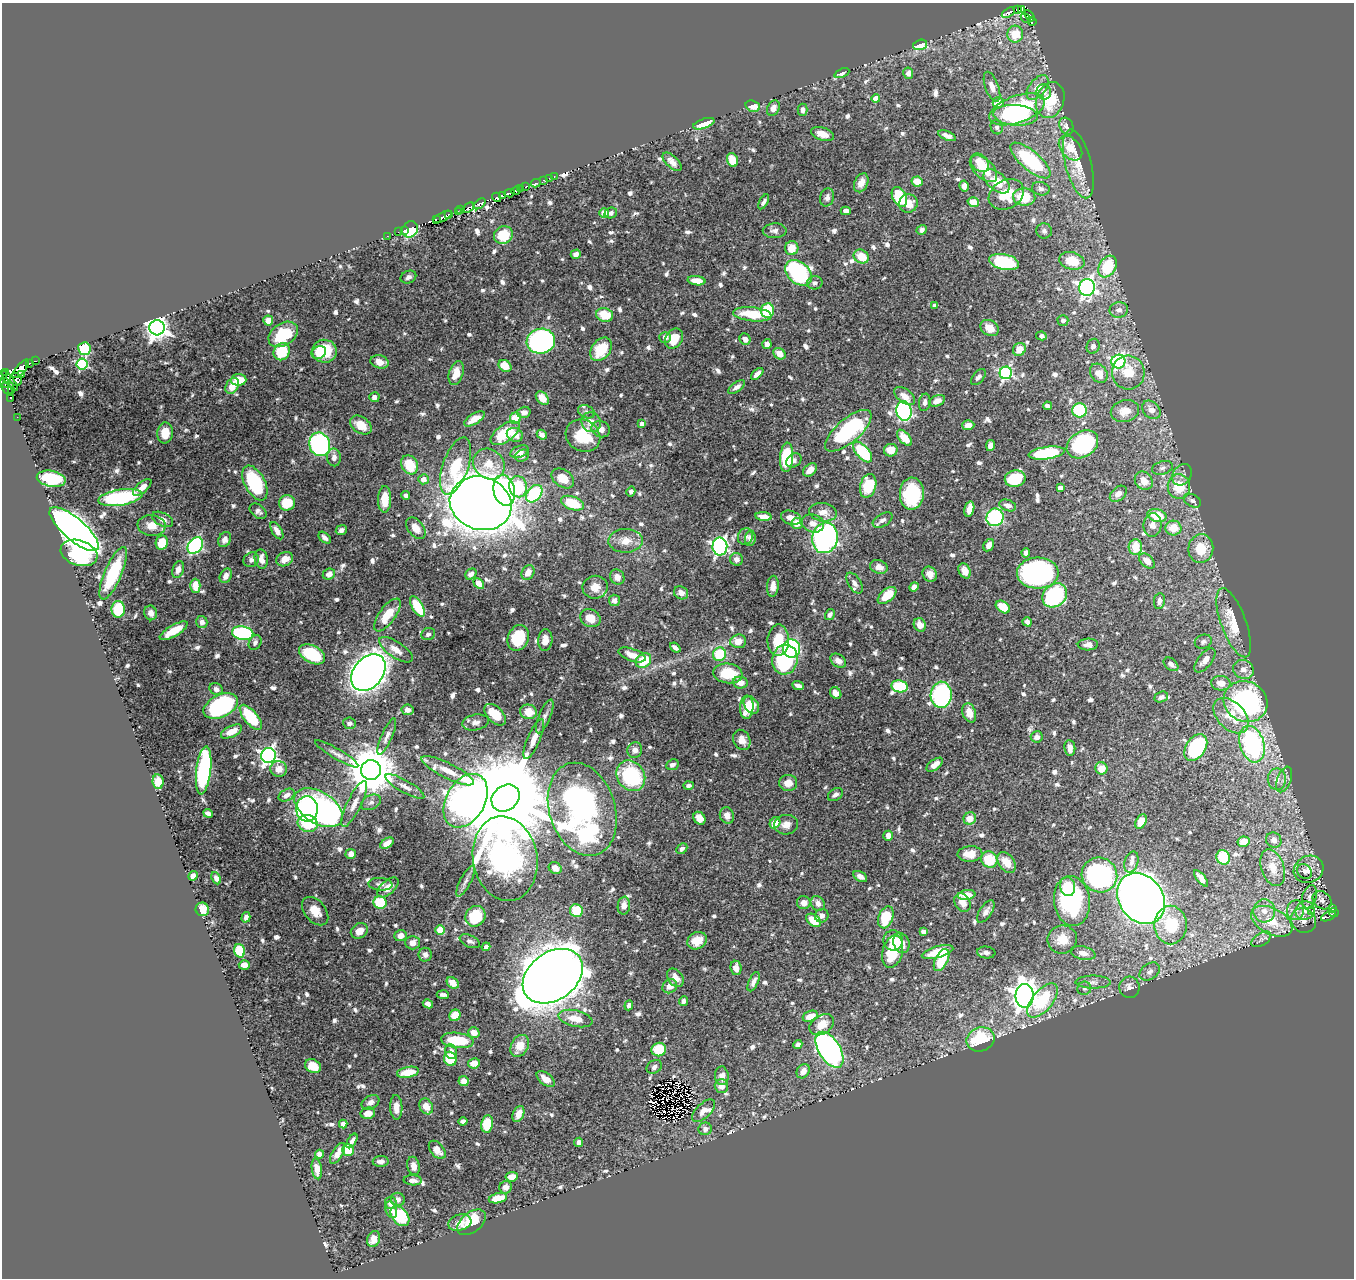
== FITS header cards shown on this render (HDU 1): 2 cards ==
NAXIS1  =                 1352
NAXIS2  =                 1276

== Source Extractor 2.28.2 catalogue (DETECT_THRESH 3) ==
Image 1352 x 1276 px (HDU 1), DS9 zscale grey, 1 PNG px = 1 image px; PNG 1356 x 1280 px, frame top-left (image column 1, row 1276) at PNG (2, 3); each listed source drawn as its Kron ellipse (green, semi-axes under 4 px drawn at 4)
Background 0.506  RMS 0.0083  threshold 0.0249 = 3 sigma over >= 5 px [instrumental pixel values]
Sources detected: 868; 8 with non-positive FLUX_AUTO (blend fragments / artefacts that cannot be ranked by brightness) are neither listed nor drawn; of the other 860, the 500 brightest by FLUX_AUTO listed and drawn (360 fainter detections omitted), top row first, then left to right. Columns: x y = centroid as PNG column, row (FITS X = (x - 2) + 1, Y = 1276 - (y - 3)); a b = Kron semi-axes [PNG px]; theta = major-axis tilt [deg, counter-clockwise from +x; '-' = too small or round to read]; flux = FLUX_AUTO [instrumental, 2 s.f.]
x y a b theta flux
1017 9 2 2 - 12
1021 9 4 2 - 54
1008 13 7 3 32 52
1029 16 6 3 -57 28
1026 18 6 3 -44 19
1032 22 4 3 - 3.1
1015 34 8 7 - 13
920 45 7 5 16 13
842 73 8 4 24 2.5
908 73 6 5 - 2.6
992 87 15 6 -69 4.6
1038 87 14 8 51 7.3
1044 92 7 7 - 3.4
876 98 4 4 - 8
1050 100 18 14 71 23
998 103 5 5 - 7
753 106 7 5 -19 6.7
773 108 8 6 64 3.8
1017 109 29 13 19 70
803 110 6 5 - 2.6
1015 115 22 10 -4 56
704 124 11 4 19 13
1066 126 9 6 -64 2.6
997 127 7 6 - 1.9
822 134 12 6 -17 6
947 136 9 4 -23 2.6
1071 148 14 9 -48 13
732 160 7 5 -73 11
1030 161 25 9 -40 52
672 162 12 5 -44 3.4
980 163 10 7 -45 7.7
1078 164 35 13 -76 14
983 169 16 9 -44 13
554 176 3 2 - 8.2
549 178 2 2 - 2.9
544 180 3 3 - 16
997 181 15 9 -40 11
917 182 5 5 - 9.4
536 183 5 3 - 49
861 183 10 6 66 5.9
526 186 3 2 - 28
964 186 5 4 - 3.7
521 189 4 3 - 110
1041 189 9 6 -13 2.4
516 191 5 4 - 190
509 193 5 3 - 120
1006 194 18 14 30 18
502 196 4 2 - 33
496 197 5 4 - 20
827 197 9 7 73 2.4
899 197 10 7 -63 28
1024 197 11 8 -4 19
764 202 8 4 60 2
973 202 6 4 -16 7.8
908 203 9 9 - 8
480 204 7 4 39 72
468 208 7 3 38 110
461 210 3 2 - 14
846 211 5 4 - 2.8
458 212 3 2 - 25
604 213 5 4 - 6.9
611 213 6 5 - 2.1
449 214 3 3 - 93
443 217 10 3 28 330
436 220 4 2 - 48
410 229 9 7 54 30
404 230 3 2 - 7.3
922 230 5 4 - 1.9
775 231 12 7 1 2.7
1044 231 8 7 - 2
398 232 2 2 - 2.3
503 235 9 8 - 15
387 236 2 2 - 4.5
792 248 7 6 - 9.1
576 254 5 4 - 2.8
861 256 8 6 -33 12
1072 261 13 8 -15 17
1004 262 15 8 -12 41
1108 266 11 8 60 27
798 273 15 11 -42 81
408 277 8 6 25 2.1
697 281 9 4 -5 6
815 283 8 6 10 1.9
1087 287 8 8 - 200
935 306 4 4 - 2.3
767 310 7 6 - 24
1119 310 9 7 10 3
752 314 19 7 -6 18
605 315 8 6 -13 14
268 320 5 5 - 4.1
1063 320 5 5 - 2
157 328 8 7 - 430
990 328 10 7 -30 6.9
283 334 16 11 33 26
1041 336 5 4 - 2.5
665 337 6 5 - 2.1
674 339 11 8 57 13
745 339 6 5 - 3.2
541 341 14 12 9 160
767 344 5 4 - 2.7
1093 346 7 6 - 2.3
84 349 6 6 - 23
601 349 13 9 52 20
1019 349 7 6 - 8.2
324 351 12 11 - 20
282 352 9 7 60 21
319 352 7 6 - 5.4
779 354 6 5 - 6.8
35 361 3 2 - 16
380 362 9 6 -15 5.8
1118 362 7 6 - 86
29 363 3 2 - 14
82 364 5 5 - 63
505 366 7 5 -37 8.6
21 369 11 4 49 110
6 373 4 2 - 49
456 373 12 7 73 8.6
1006 373 6 6 - 100
1099 373 10 8 -55 6.2
1128 373 17 16 - 12
757 374 7 4 43 3.6
2 375 4 2 - 35
22 375 3 3 - 13
978 377 9 5 50 2.1
16 379 7 5 -61 120
9 380 12 4 -54 27
238 380 8 6 3 10
5 383 5 3 - 15
232 386 8 6 61 8.9
737 387 10 4 37 2.4
7 389 7 3 -51 36
12 390 3 3 - 65
905 396 12 7 -38 5.1
374 397 5 5 - 2.6
11 398 3 2 - 15
542 398 8 5 -48 7.5
937 401 8 5 23 4.3
925 402 9 5 79 2.4
1048 406 4 4 - 2.6
1079 410 7 7 - 30
1151 410 10 8 -45 4.7
904 411 10 7 -79 130
1125 411 14 10 13 7.3
524 412 7 5 16 3.5
586 412 9 6 -23 1.9
17 417 2 2 - 2.6
515 418 6 5 - 13
474 419 12 5 31 6.1
591 422 10 9 - 6
642 424 4 4 - 3
361 425 12 8 -34 9.6
968 425 6 5 - 4.5
601 429 9 7 -22 4.4
848 431 29 11 40 63
165 433 10 7 83 10
505 433 16 8 35 24
515 435 8 6 -24 4.9
542 435 5 4 - 3
583 436 18 15 -31 23
904 438 10 5 -48 7.8
320 444 12 10 -70 150
1082 444 17 12 34 59
990 446 5 4 - 5.1
891 450 7 6 - 7.7
519 452 9 5 21 4.9
863 452 12 6 -49 37
1047 453 18 6 8 40
522 456 7 6 - 2.2
334 457 9 7 -89 3.2
786 457 15 6 86 33
794 460 8 6 38 2
489 464 17 14 -40 11
410 465 10 8 -62 16
456 466 30 12 71 32
1162 468 11 6 16 2.3
810 470 8 5 41 5.2
1182 475 11 9 57 3.1
563 478 12 8 -35 9.8
51 479 14 8 -11 32
424 479 5 5 - 4.8
1015 479 10 8 12 21
1144 481 10 8 -50 6.7
255 483 19 10 -62 47
868 486 12 8 75 23
142 487 11 5 41 5.1
518 487 11 9 -76 28
1179 487 12 11 - 16
1060 488 4 4 - 5.1
504 490 15 10 -76 87
631 491 5 4 - 2.2
534 494 10 6 51 46
912 494 16 12 87 44
1118 494 10 6 41 3.5
406 495 4 4 - 2.3
120 498 22 8 9 66
385 499 13 6 88 10
1192 501 9 6 -28 2
287 503 8 7 - 13
481 503 31 26 -19 1500
572 503 12 6 -20 22
1008 505 8 5 -19 3.4
969 509 8 4 76 5.7
258 511 9 6 -38 2.1
823 512 14 9 -8 6.2
1157 515 10 6 -14 17
763 517 8 4 -7 4.9
995 517 9 8 - 71
791 518 10 6 -19 5
163 519 11 6 -26 3.8
883 520 11 6 32 2.7
797 523 6 5 - 7.9
813 523 11 9 -18 4.3
152 525 14 10 -7 7.4
1152 525 12 9 83 4.1
416 528 12 7 -51 5.2
1173 528 8 7 - 9.5
74 529 31 11 -41 720
341 530 6 5 - 2.4
277 531 10 5 -58 3.4
745 537 8 7 - 2.4
325 538 7 4 -43 2.2
750 538 8 5 83 2.5
825 538 15 12 78 140
225 540 8 6 65 2.7
626 541 17 12 1 7.5
162 543 7 6 - 15
989 545 6 5 - 4.1
195 546 9 6 51 100
720 546 9 7 -88 180
1135 547 7 6 - 11
1201 549 14 12 83 14
79 553 19 12 -18 53
1026 553 5 4 - 2.3
261 559 9 6 -79 4.4
285 559 9 7 25 6.6
736 559 6 6 - 3.1
251 560 8 7 - 2.1
1147 561 9 6 -43 5.4
879 567 9 6 -20 4.3
178 569 9 5 71 3.1
965 571 8 5 -63 4.1
528 572 8 6 57 5.2
113 573 28 8 67 39
1038 573 21 15 1 140
329 574 6 5 - 3.3
471 574 6 5 - 2.8
930 574 8 7 - 3.9
226 576 8 5 62 3.6
617 577 8 7 - 4
855 583 11 6 -59 2.4
479 584 6 4 -43 6
195 586 7 5 90 9.5
773 586 10 6 85 4
595 587 12 11 - 6.2
914 587 5 4 - 2.6
681 593 7 6 - 3.4
887 595 11 6 40 14
1055 595 13 11 41 73
614 600 6 5 - 2.5
1159 601 8 5 82 2.3
417 606 11 5 -60 24
1003 607 8 5 -34 14
118 609 8 6 88 19
151 613 7 6 - 3.2
830 614 6 4 57 2.1
387 615 19 8 54 13
590 618 10 8 -28 8.1
202 622 6 5 - 2.8
1027 622 5 4 - 2.3
1234 623 36 12 -70 19
920 625 7 6 - 4.6
174 631 16 5 30 11
243 633 11 6 -10 73
428 634 7 6 - 2
518 638 13 10 69 27
545 640 11 7 87 5.8
778 640 16 11 89 13
738 641 8 6 6 6.5
255 642 8 6 61 1.9
1203 642 9 7 23 2
1088 644 10 6 3 2.8
675 647 6 3 -39 2.1
792 648 9 8 - 100
396 650 19 8 -34 6.3
312 654 14 8 -28 33
719 654 7 6 - 20
632 655 14 6 -19 6
785 660 15 12 81 53
1205 660 14 7 51 5.2
644 661 8 6 43 17
838 661 8 6 -35 3.1
1171 664 8 5 -39 2.2
1243 669 10 9 - 4.6
368 673 20 14 51 610
728 673 15 10 -7 18
740 683 7 6 - 4.7
1221 683 9 7 -3 6.3
798 686 6 4 -22 2.6
899 686 8 6 -11 28
216 689 7 5 -30 2.5
836 693 6 5 - 4.3
941 695 13 10 87 78
1161 697 7 5 22 2.5
1245 702 22 20 -27 120
751 705 9 6 -58 7.6
221 706 18 11 27 86
747 707 11 7 87 12
407 710 6 5 - 3
528 712 8 7 - 8.1
969 713 10 6 -72 8.3
495 715 13 7 -45 12
545 716 18 6 68 2.7
1231 716 21 13 -46 16
251 717 15 6 -50 32
476 722 13 8 10 3.4
349 723 6 5 - 2.1
231 732 11 5 26 7.6
387 737 20 5 66 2.8
1037 737 6 6 - 2.9
534 739 21 6 67 5.7
742 740 10 8 -64 4.8
1252 744 19 12 -72 92
1196 747 15 9 56 68
1070 748 8 5 -83 3.8
635 750 8 7 - 3.5
337 754 25 5 -31 3.1
268 755 7 7 - 210
672 765 6 5 - 1.9
935 765 9 5 37 4.5
1101 768 6 6 - 7.4
279 769 8 8 - 5
204 770 24 7 83 93
371 770 10 10 - 3000
448 771 29 7 -26 8.6
631 776 16 13 -57 55
1277 779 11 9 -89 4.1
1284 779 13 7 70 3.1
158 782 7 5 -84 9.9
788 783 9 8 - 5.8
688 785 5 4 - 1.9
405 786 22 6 -30 3.8
287 795 8 5 28 3.1
835 795 8 5 34 2.1
506 798 15 12 39 17000
466 801 29 19 60 250
371 802 10 7 25 2.3
354 804 25 7 64 5.9
319 808 27 15 -32 170
307 809 12 11 - 89
582 809 48 33 -73 410
208 813 5 4 - 2.3
727 815 8 7 - 3.3
699 818 7 5 -53 6.1
970 818 6 6 - 6.5
1141 821 8 5 61 8.4
308 823 10 8 -17 33
775 823 6 5 - 7.3
786 825 12 9 3 4.5
888 836 5 4 - 4.2
1274 840 8 7 - 3.7
1243 842 6 5 - 8.4
387 843 7 5 33 5.1
682 849 6 4 44 2.1
351 854 5 5 - 3.2
970 854 12 7 3 7.4
1223 857 7 6 - 20
505 859 42 32 -80 300
989 860 8 7 - 21
1007 862 11 7 -53 8.2
1131 862 11 6 72 2.5
555 868 7 5 -36 5.1
1273 868 19 11 -71 11
1309 869 15 13 27 7.8
1304 871 8 6 -40 1.9
1099 875 18 17 - 110
193 876 5 4 - 4.9
860 876 7 4 -30 3
216 878 6 4 -65 2
1201 878 10 4 -51 4
465 881 17 5 62 2.4
380 884 12 6 -4 2.3
1068 886 10 7 -76 8.3
388 887 13 7 42 4.9
967 895 9 5 7 8.3
1309 897 12 7 73 2.9
1141 898 27 22 -54 1300
1322 900 10 8 -41 3.1
1072 901 25 18 -83 72
380 902 6 6 - 28
963 902 10 7 -55 5.1
804 903 7 6 - 4.2
818 903 8 6 -50 3.8
624 906 9 6 82 3.7
1332 908 3 2 - 6.2
202 909 7 6 - 8.8
1296 910 10 8 81 4.3
315 911 16 10 -50 7.7
576 911 6 6 - 16
1264 911 11 11 - 6.4
1305 911 10 9 - 4.3
1312 911 3 2 - 2.5
986 912 13 6 57 2.8
1333 913 5 4 - 19
475 916 11 9 54 18
822 916 7 6 - 2.7
1329 916 8 3 26 40
246 917 5 4 - 2.1
886 917 11 7 70 19
813 920 8 5 -37 12
1272 921 22 13 -28 20
1303 921 13 11 -40 5.3
1171 925 19 16 90 23
440 930 5 5 - 13
359 931 9 7 35 5.5
923 932 4 4 - 2.1
400 936 6 5 - 4.2
1062 939 15 14 - 8.4
1261 939 11 6 33 2.5
893 940 10 10 - 11
470 941 11 6 -25 2
697 941 10 8 29 7.6
413 943 7 6 - 3.9
901 943 10 8 -69 5.7
486 947 4 4 - 2.1
240 951 7 5 -73 21
893 952 16 10 75 19
937 952 16 5 16 13
986 952 9 6 -6 2.2
1083 953 12 6 -13 3.8
425 955 7 6 - 2.7
942 960 12 6 63 21
244 965 5 4 - 4.5
736 968 7 5 -82 4.6
1150 971 11 7 35 2.8
553 976 33 24 36 1500
675 978 10 7 -54 5.3
754 982 10 4 66 2.9
1093 982 18 6 0 3.6
453 983 6 5 - 6.3
670 986 8 6 39 4.2
1129 987 10 10 - 4.1
1084 988 7 6 - 1.9
443 995 6 3 -5 2
1024 996 12 9 -89 600
683 1001 5 4 - 2.1
1042 1001 20 10 50 33
428 1004 5 4 - 2.4
629 1005 5 4 - 1.9
455 1015 6 5 - 13
810 1016 8 5 19 8.1
576 1019 17 8 -13 8.8
822 1025 13 9 33 8.3
474 1033 6 5 - 6
981 1039 14 12 22 37
457 1040 16 7 -7 22
798 1044 4 4 - 2.4
520 1046 12 8 62 9.1
659 1050 7 6 - 16
830 1050 20 10 -58 180
451 1051 7 6 - 4.1
450 1059 7 6 - 17
474 1063 6 5 - 6.4
313 1066 8 6 -27 8.3
654 1067 8 6 35 1.9
803 1071 8 6 53 4.4
408 1072 11 5 11 12
722 1076 9 6 -86 4.9
546 1079 10 6 -39 5.9
464 1081 5 5 - 4.1
721 1086 7 7 - 4.6
370 1102 9 6 28 3
426 1106 8 6 -61 6
396 1107 12 6 -87 4.8
703 1111 14 7 44 4
368 1113 7 5 12 5.5
518 1114 8 5 66 4.9
463 1121 4 4 - 2.3
343 1124 4 4 - 3.3
487 1124 8 6 79 16
705 1129 6 6 - 2.1
352 1141 8 4 59 2.4
579 1142 4 4 - 2.3
348 1150 6 6 - 16
437 1150 10 6 -50 4.9
338 1153 12 5 59 4.6
319 1154 4 4 - 2.4
381 1161 8 5 3 2.2
413 1166 9 6 -77 4.1
317 1169 10 5 -82 5
512 1177 6 4 8 4.8
413 1180 9 5 -3 2.6
506 1187 6 6 - 3
498 1198 9 5 14 8.8
398 1199 7 6 - 2.7
391 1203 6 6 - 4.5
391 1210 9 5 -69 2.5
400 1216 11 7 -50 31
471 1222 16 10 38 19
460 1223 12 8 17 4.9
374 1239 8 6 67 5.7
At the frame edge (FLAGS 8, measured only in part): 1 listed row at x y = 2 375
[360 fainter detections neither listed nor drawn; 8 non-positive-flux detections neither listed nor drawn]